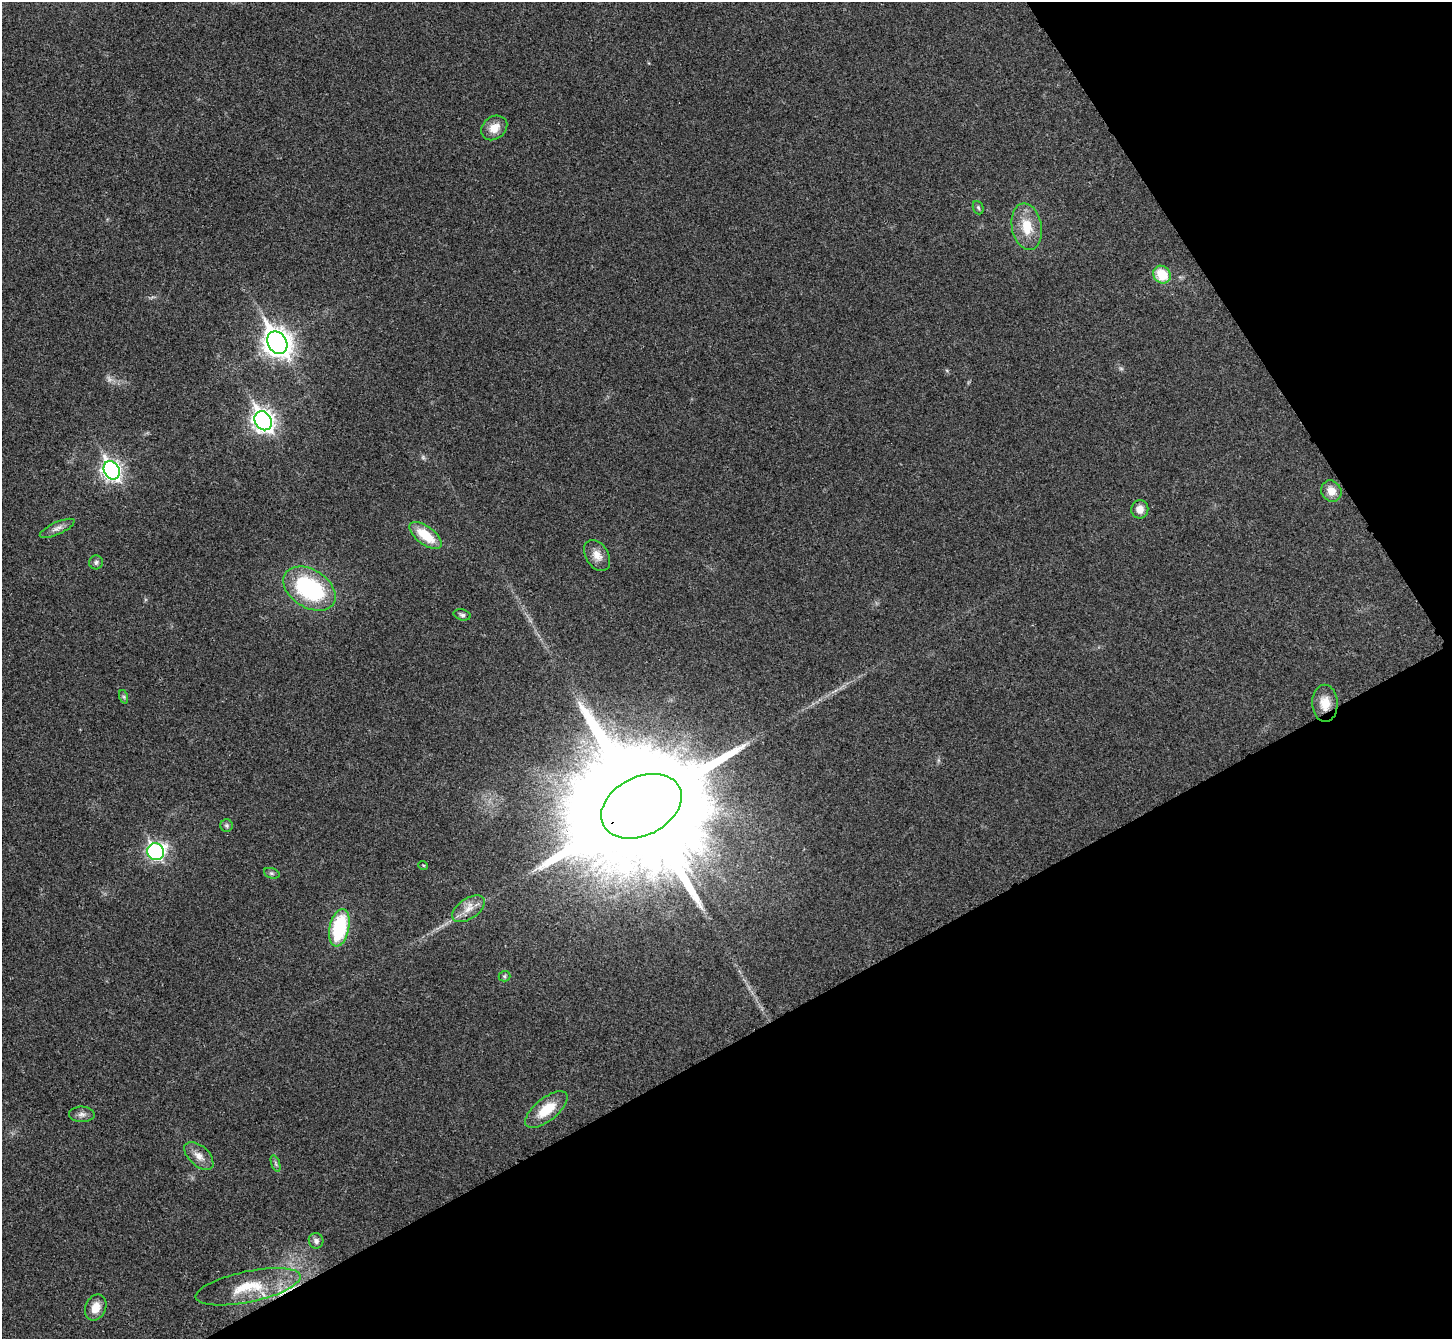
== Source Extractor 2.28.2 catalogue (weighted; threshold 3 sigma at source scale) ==
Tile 12 of 4 x 4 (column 4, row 3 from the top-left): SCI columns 4356-5805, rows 1499-2835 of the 5814 x 5806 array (HDU 1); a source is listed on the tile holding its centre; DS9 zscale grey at full resolution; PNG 1454 x 1341 px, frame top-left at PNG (2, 2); each listed source drawn as its Kron ellipse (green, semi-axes under 4 px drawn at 4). Shown black and unused: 30% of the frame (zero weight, under 3 of 4 exposures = <1% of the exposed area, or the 3 px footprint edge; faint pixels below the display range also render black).
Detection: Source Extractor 2.28.2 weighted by HDU 2 'WHT'; one run over the whole footprint, this tile lists its part. Background 0.0679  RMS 0.007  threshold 0.0314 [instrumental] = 3 sigma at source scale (4.5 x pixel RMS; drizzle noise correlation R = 1.50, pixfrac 1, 0.05/0.05 arcsec/px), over >= 5 px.
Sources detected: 36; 3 too faint to see at this stretch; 1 inside a brighter object's white glare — neither listed nor drawn; the other 32 listed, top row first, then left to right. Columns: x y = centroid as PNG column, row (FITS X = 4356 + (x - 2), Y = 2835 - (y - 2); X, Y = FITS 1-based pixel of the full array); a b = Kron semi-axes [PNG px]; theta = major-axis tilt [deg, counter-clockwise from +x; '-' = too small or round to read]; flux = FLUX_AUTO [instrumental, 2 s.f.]
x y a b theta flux
494 128 14 11 37 8.2
978 208 7 5 -69 1.2
1027 227 23 15 -79 18
1162 275 9 8 - 19
277 343 12 9 -57 760
263 421 10 8 -59 400
112 470 9 7 -59 270
1331 491 11 9 -55 7.5
1140 509 9 8 - 6
57 528 19 6 24 4
426 535 19 9 -37 20
597 555 17 11 -58 7.1
96 562 7 7 - 1.9
309 589 28 19 -32 77
462 615 8 5 -16 1.9
124 697 7 4 -71 1.2
1325 703 18 12 -88 11
641 806 42 29 27 46000
227 825 6 6 - 1.4
156 852 8 8 - 150
423 865 5 3 - 0.58
272 873 8 5 -19 1.5
468 909 18 10 35 8.4
339 928 19 9 78 51
504 976 6 5 - 1.2
546 1109 25 11 39 19
82 1114 13 7 -2 3.3
199 1156 17 10 -42 6.4
276 1164 9 3 -71 1.4
316 1241 8 7 - 3
248 1287 53 15 12 28
96 1307 13 10 65 8.9
Overlapping masked pixels (flux is a lower limit): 2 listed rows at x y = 1325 703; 641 806